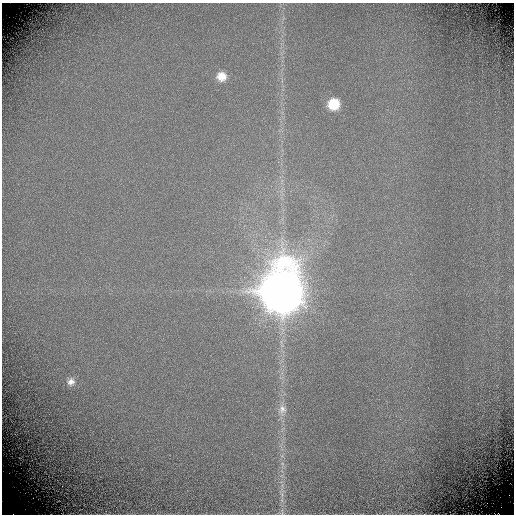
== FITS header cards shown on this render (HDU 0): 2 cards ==
NAXIS1  =                  512 / Required FITS header
NAXIS2  =                  512 / Required FITS header

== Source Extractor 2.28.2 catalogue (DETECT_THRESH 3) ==
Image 512 x 512 px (HDU 0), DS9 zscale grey, 1 PNG px = 1 image px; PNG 516 x 516 px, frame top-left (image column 1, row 512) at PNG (2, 3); no overlay
Background -0.945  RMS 0.49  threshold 1.48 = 3 sigma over >= 5 px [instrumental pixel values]
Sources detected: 8; all 8 listed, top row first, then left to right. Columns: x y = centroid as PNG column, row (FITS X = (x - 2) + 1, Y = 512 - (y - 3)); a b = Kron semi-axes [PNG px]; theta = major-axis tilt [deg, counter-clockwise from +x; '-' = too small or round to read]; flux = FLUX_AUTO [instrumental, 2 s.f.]
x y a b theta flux
221 76 10 10 - 470
334 104 10 9 - 1100
282 291 16 15 - 220000
71 382 11 10 - 250
282 410 18 12 84 430
282 464 8 5 -45 87
282 494 9 4 -68 110
282 512 11 5 -90 94
At the frame edge (FLAGS 8, measured only in part): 1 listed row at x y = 282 512